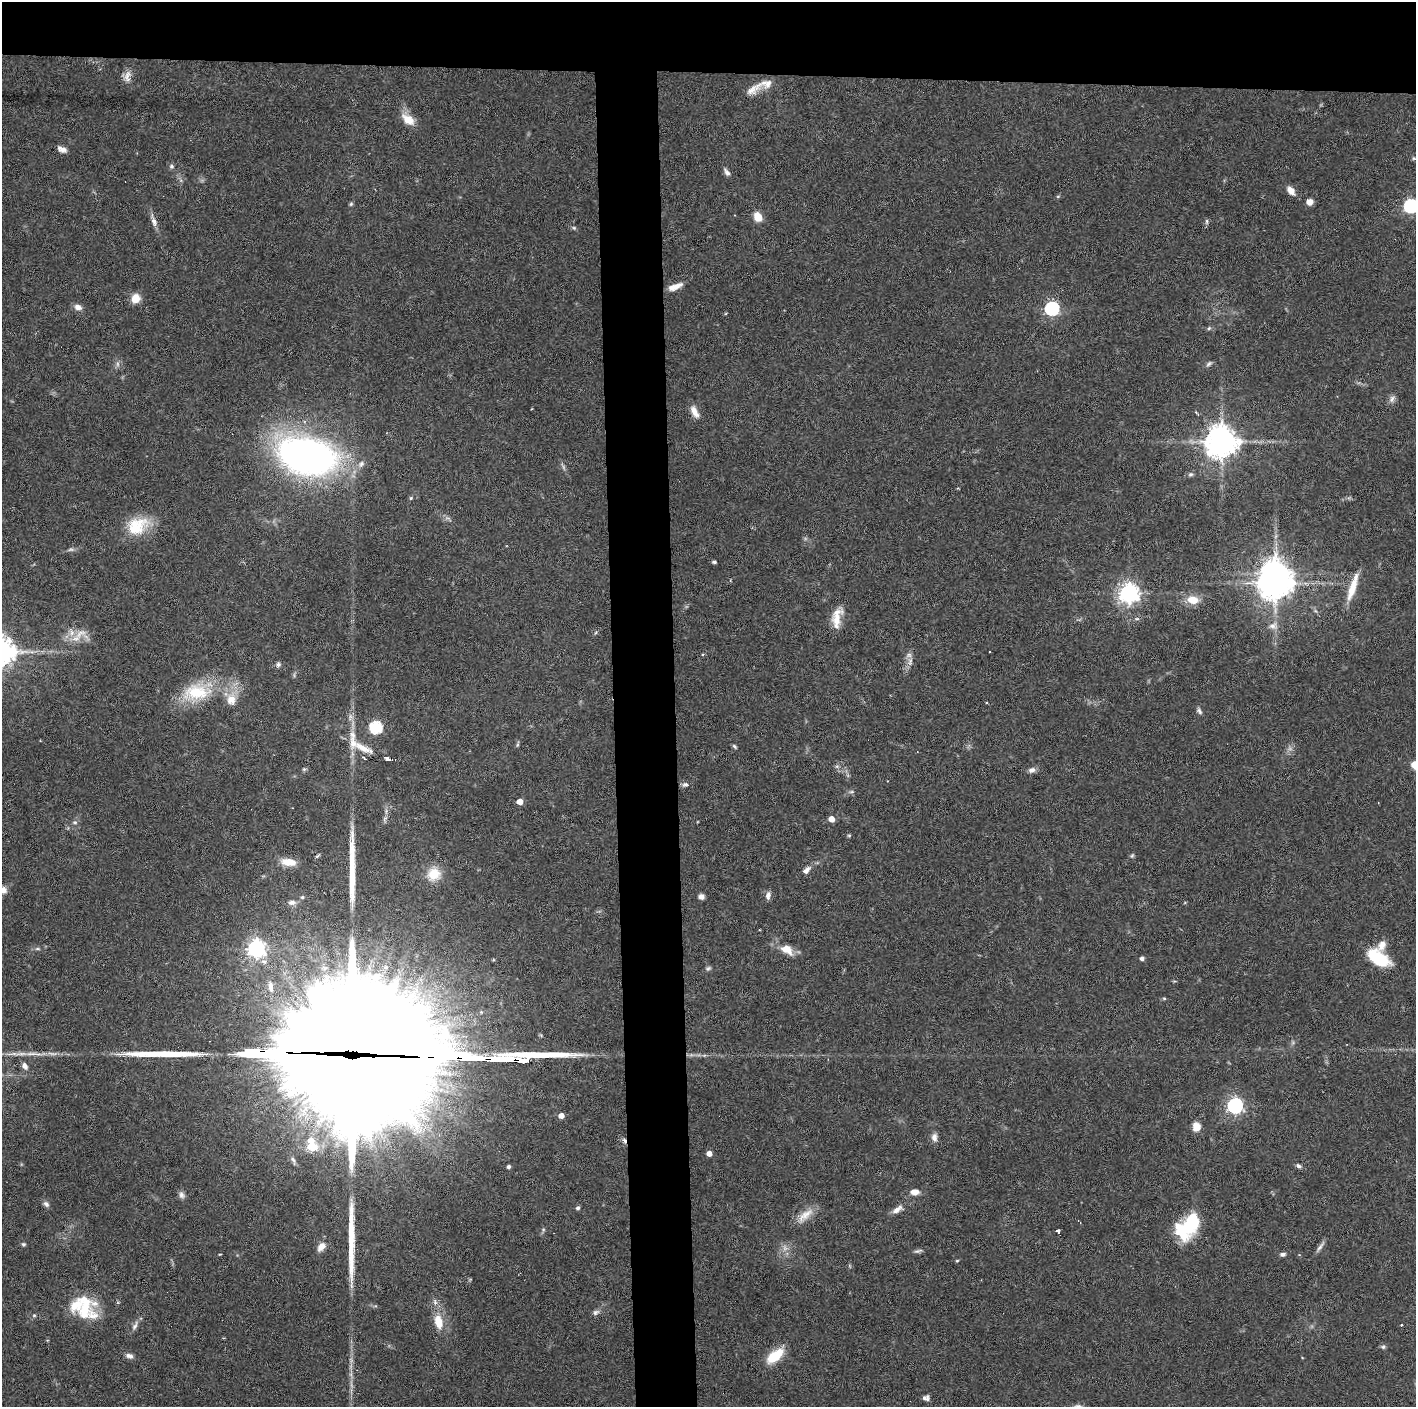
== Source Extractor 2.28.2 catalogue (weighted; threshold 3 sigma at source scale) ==
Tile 2 of 3 x 3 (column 2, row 1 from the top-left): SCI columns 1415-2828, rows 2812-4216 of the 4242 x 4218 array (HDU 1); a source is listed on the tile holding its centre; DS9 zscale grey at full resolution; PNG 1418 x 1409 px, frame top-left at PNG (2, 2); no overlay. Shown black and unused: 9% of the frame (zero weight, under 3 of 6 exposures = <1% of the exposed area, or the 3 px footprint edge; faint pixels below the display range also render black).
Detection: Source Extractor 2.28.2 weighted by HDU 2 'WHT'; one run over the whole footprint, this tile lists its part. Background 0.0524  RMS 0.0025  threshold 0.0103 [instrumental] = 3 sigma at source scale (4.09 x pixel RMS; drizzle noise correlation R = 1.36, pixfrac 0.8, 0.05/0.05 arcsec/px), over >= 5 px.
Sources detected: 146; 6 too faint to see at this stretch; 7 inside a brighter object's white glare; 5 long thin detections or spike segments (spike, bleed or trail) — not listed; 10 inside a brighter listed object's ellipse — not listed separately; the other 118 listed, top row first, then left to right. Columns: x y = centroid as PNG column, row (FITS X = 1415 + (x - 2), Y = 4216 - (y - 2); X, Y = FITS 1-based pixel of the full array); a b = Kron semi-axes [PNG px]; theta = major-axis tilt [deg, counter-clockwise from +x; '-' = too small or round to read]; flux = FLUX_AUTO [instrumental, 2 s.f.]
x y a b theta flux
127 76 14 11 77 1.7
753 89 27 10 34 2.9
408 119 19 11 -41 3.5
63 150 10 7 -4 1.1
1414 158 5 5 - 0.32
171 166 7 6 - 0.55
727 172 10 5 -56 0.96
1291 191 11 7 -51 1.9
1058 196 6 3 19 0.27
1310 202 7 6 - 1.5
351 204 6 5 - 0.36
1411 206 6 6 - 43
758 217 8 6 -63 4.3
154 221 19 7 -72 1.5
1207 221 8 5 86 0.47
574 228 6 5 - 0.36
675 287 15 6 21 2.6
136 298 11 10 - 2.6
78 307 9 7 -23 1.4
1052 308 6 6 - 45
1209 328 6 4 45 0.36
1209 364 10 5 41 0.59
1392 399 11 7 61 1
695 412 17 8 -62 2.1
1222 442 10 10 - 370
306 455 43 25 -13 150
361 464 9 7 55 1
1191 474 7 5 1 0.5
411 498 5 4 - 0.32
137 526 28 20 24 8.7
714 562 4 3 - 0.53
1275 583 11 9 6 390
1353 587 38 8 73 4.6
1129 593 7 7 - 150
1193 600 14 10 -10 3.6
837 619 24 12 77 4.1
1273 626 13 10 5 1.6
595 633 6 3 70 0.29
80 634 23 10 36 3.3
990 652 3 2 - 0.3
910 661 14 7 81 1.5
278 664 6 5 - 0.63
197 692 42 24 8 14
1199 711 9 5 -51 0.61
376 727 6 6 - 31
353 742 37 10 -86 4.9
518 744 9 3 75 0.34
734 746 7 4 -48 0.39
364 758 6 3 -43 0.34
388 759 8 4 -31 0.82
837 766 6 5 - 0.51
1415 766 15 8 -43 2.8
304 769 6 5 - 0.37
1032 770 9 7 22 0.98
685 785 8 6 12 0.71
851 792 8 4 0 0.45
520 802 5 4 - 2.4
385 819 12 5 81 0.82
831 819 5 4 - 2.4
75 822 7 5 -2 0.53
849 835 5 4 - 0.28
317 856 7 3 36 0.33
1132 856 7 5 62 0.39
289 862 19 8 -7 3.2
806 870 9 6 43 1.4
434 874 16 15 - 4.8
768 895 10 6 78 1.1
302 897 5 4 - 0.35
701 897 6 5 - 1.2
292 902 11 7 1 1.1
1382 945 14 10 72 2
37 949 8 4 -8 0.45
256 949 7 7 - 110
787 949 15 9 -33 3.5
1142 958 5 4 - 0.72
1377 958 25 13 -32 10
708 968 9 5 29 0.5
270 987 18 8 -80 2.5
1164 999 5 3 - 0.3
351 1061 88 66 -77 9300
25 1066 9 6 -60 1.1
1235 1105 6 6 - 76
561 1116 5 4 - 1.8
1196 1127 9 8 - 2.7
934 1137 11 7 -90 1.2
624 1141 8 4 -73 0.65
312 1147 14 10 -3 3.9
709 1153 4 4 - 2
293 1160 12 5 -68 0.72
1299 1166 7 5 -34 0.67
509 1167 4 4 - 0.66
915 1192 10 7 -1 1.8
181 1195 10 7 -58 0.91
46 1204 8 6 -45 0.79
578 1208 5 5 - 0.52
897 1209 16 7 31 1.7
805 1215 28 10 42 3.2
1194 1220 13 8 -73 12
1079 1221 6 2 -40 0.28
1058 1232 5 3 - 1
1184 1236 18 14 -32 4.3
23 1244 6 5 - 0.39
321 1247 12 7 52 2
1320 1247 19 4 55 0.95
918 1251 14 4 16 0.66
220 1254 4 2 - 0.17
1283 1254 7 5 10 0.68
957 1261 4 4 - 0.24
85 1308 35 23 68 9.7
596 1312 9 7 27 0.79
34 1315 4 4 - 0.29
438 1322 20 11 -79 4.4
1401 1325 3 2 - 0.24
135 1326 15 6 63 1.1
1383 1347 7 6 - 0.47
129 1356 10 6 -13 0.98
775 1356 19 9 39 7.7
926 1398 8 6 -1 0.86
Overlapping masked pixels (flux is a lower limit): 2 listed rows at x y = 351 1061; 624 1141
Isophote crosses this tile's border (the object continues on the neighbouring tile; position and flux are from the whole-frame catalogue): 2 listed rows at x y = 1411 206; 1415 766